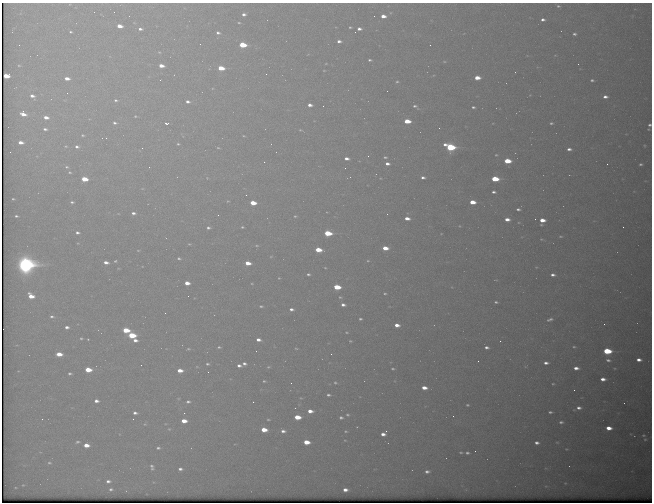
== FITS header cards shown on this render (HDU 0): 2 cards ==
NAXIS1  =                  650 / Width of table row in bytes
NAXIS2  =                  500 / Number of rows in table

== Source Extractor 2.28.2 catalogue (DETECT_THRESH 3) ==
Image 650 x 500 px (HDU 0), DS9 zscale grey, 1 PNG px = 1 image px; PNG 654 x 504 px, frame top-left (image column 1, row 500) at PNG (2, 3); no overlay
Background 592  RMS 3.1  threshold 9.44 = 3 sigma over >= 5 px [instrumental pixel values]
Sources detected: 224; all 224 listed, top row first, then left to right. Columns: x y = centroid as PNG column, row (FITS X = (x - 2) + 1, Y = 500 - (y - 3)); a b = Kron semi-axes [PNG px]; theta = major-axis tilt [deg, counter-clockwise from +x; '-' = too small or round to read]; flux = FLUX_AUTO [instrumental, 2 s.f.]
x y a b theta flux
558 6 4 3 - 250
244 14 5 4 - 760
383 16 5 3 - 1600
543 20 4 3 - 570
239 23 5 3 - 240
119 26 5 3 - 2100
350 27 3 2 - 210
140 29 5 4 - 600
359 29 4 3 - 690
70 32 4 3 - 300
218 33 6 5 - 620
574 34 4 3 - 420
339 41 4 3 - 730
200 44 2 2 - 90
19 45 2 2 - 150
242 45 5 4 - 8400
430 45 2 2 - 230
159 52 4 3 - 190
370 60 4 3 - 340
444 62 5 3 - 220
326 64 5 3 - 160
19 65 5 3 - 220
161 66 5 4 - 1800
221 68 5 4 - 4600
324 70 4 3 - 180
515 72 2 2 - 120
266 74 3 2 - 250
6 76 5 4 - 3000
67 78 5 4 - 1500
477 78 5 4 - 2600
160 80 2 2 - 120
592 80 4 3 - 350
397 82 4 4 - 260
530 95 4 4 - 190
32 96 7 5 -32 1000
605 97 5 3 - 800
116 100 6 5 - 470
188 102 5 4 - 690
310 105 5 4 - 990
323 106 3 2 - 230
415 106 7 3 -28 420
473 107 3 3 - 360
23 114 7 5 -30 1800
135 116 5 4 - 240
46 117 5 4 - 1400
407 121 5 3 - 4600
115 123 5 4 - 500
166 123 6 4 -5 520
551 123 4 3 - 310
650 125 4 4 - 380
439 128 2 2 - 100
45 129 5 3 - 510
300 130 5 4 - 230
83 135 4 3 - 240
244 136 4 2 - 170
106 138 2 2 - 130
21 142 5 3 - 1300
178 144 4 4 - 330
66 146 5 4 - 230
77 147 5 4 - 560
450 147 6 4 -15 20000
142 148 2 2 - 920
218 148 5 3 - 220
569 149 4 3 - 690
10 152 2 2 - 99
496 155 3 2 - 170
368 156 2 2 - 110
385 157 3 2 - 260
346 158 4 3 - 1000
507 161 5 4 - 5500
264 162 2 2 - 91
387 164 4 3 - 760
607 164 2 2 - 350
641 164 3 2 - 310
67 167 6 4 -14 350
345 168 2 2 - 99
70 172 5 4 - 250
423 177 4 3 - 520
207 178 5 4 - 210
84 179 5 4 - 4800
495 179 5 4 - 7800
494 192 4 3 - 450
246 195 3 2 - 180
13 199 3 3 - 220
228 201 4 4 - 220
72 202 5 4 - 420
472 202 5 3 - 3000
253 203 5 4 - 4000
518 209 4 3 - 410
133 213 4 3 - 580
218 215 3 2 - 190
16 216 4 3 - 340
295 216 4 4 - 240
407 218 5 3 - 1500
507 219 5 3 - 1300
535 219 2 2 - 120
542 220 5 3 - 2000
242 227 4 3 - 290
623 227 2 2 - 370
208 228 5 4 - 470
77 233 6 4 -7 570
328 233 5 4 - 8600
560 236 5 2 - 200
541 239 4 3 - 150
78 243 4 3 - 170
189 244 4 3 - 180
257 245 7 3 -1 310
385 248 5 3 - 2700
138 250 3 2 - 130
318 250 5 4 - 4300
271 257 6 4 3 260
179 258 4 3 - 300
115 261 4 3 - 250
368 261 4 3 - 190
106 262 5 3 - 1100
248 263 5 3 - 2700
26 264 9 8 - 100000
325 268 3 2 - 160
308 274 4 3 - 390
553 275 4 3 - 630
279 278 4 4 - 240
187 283 5 3 - 1800
252 284 4 3 - 180
337 287 5 4 - 6600
385 293 4 3 - 260
31 296 6 5 - 2700
340 297 5 4 - 270
496 302 3 3 - 270
343 305 5 4 - 730
261 306 6 4 -1 370
291 309 6 4 -3 730
165 313 2 2 - 120
52 316 6 5 - 540
360 319 4 3 - 330
550 319 6 3 19 450
604 324 2 2 - 450
397 325 5 3 - 1400
67 327 4 3 - 680
126 330 5 4 - 5800
347 332 6 4 -3 290
132 335 5 4 - 9500
81 338 4 3 - 250
135 340 4 4 - 940
258 340 5 3 - 970
350 341 5 4 - 270
500 341 2 2 - 99
219 347 3 3 - 230
487 347 4 3 - 560
574 347 3 2 - 200
296 348 5 3 - 240
188 349 4 3 - 210
607 351 6 4 -4 12000
59 354 5 4 - 2700
331 354 3 2 - 370
608 360 6 4 -16 490
639 360 5 3 - 1000
478 361 2 2 - 350
546 363 4 3 - 690
207 364 3 3 - 290
244 364 4 3 - 520
141 365 2 2 - 140
239 366 4 3 - 690
268 367 5 4 - 260
576 368 5 3 - 1100
393 369 3 2 - 250
88 370 5 4 - 4000
180 370 5 4 - 2100
208 372 2 2 - 130
70 373 4 3 - 330
603 379 5 3 - 1200
264 381 4 3 - 260
291 383 3 3 - 200
335 383 5 4 - 310
553 384 3 2 - 170
424 388 5 3 - 1800
574 390 2 2 - 110
328 395 4 3 - 410
301 398 5 5 - 250
96 401 4 3 - 830
188 402 5 4 - 450
253 402 2 2 - 150
624 403 2 2 - 85
467 405 3 2 - 220
579 408 7 5 -6 860
310 411 5 4 - 1600
550 412 4 2 - 330
135 413 4 3 - 590
184 413 3 2 - 190
347 415 5 4 - 300
453 416 2 2 - 120
297 417 5 4 - 4200
341 417 4 3 - 430
42 419 2 2 - 280
133 419 2 2 - 240
268 420 6 3 -1 260
184 421 5 4 - 2400
561 422 5 4 - 420
145 424 5 4 - 210
609 428 5 4 - 2200
169 429 5 3 - 200
264 430 5 4 - 3200
283 431 7 5 -6 940
346 431 4 3 - 240
386 431 3 2 - 580
383 434 5 3 - 1000
643 435 3 2 - 190
645 439 3 3 - 190
78 442 6 4 8 350
306 442 5 4 - 3700
537 443 4 3 - 620
86 445 5 4 - 2000
158 448 4 3 - 390
566 449 3 3 - 150
475 451 2 2 - 450
461 452 3 2 - 230
467 453 4 3 - 370
49 463 6 5 - 390
152 467 8 4 -73 560
180 469 4 3 - 540
427 471 5 4 - 600
108 481 6 4 -1 720
23 485 4 3 - 170
111 489 5 4 - 480
345 490 5 4 - 1200
At the frame edge (FLAGS 8, measured only in part): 1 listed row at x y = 650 125